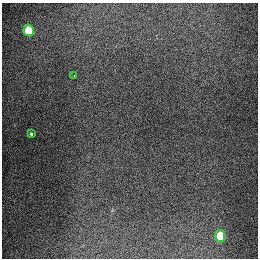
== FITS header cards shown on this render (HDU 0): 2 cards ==
NAXIS1  =                  256
NAXIS2  =                  256

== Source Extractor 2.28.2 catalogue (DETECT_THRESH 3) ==
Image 256 x 256 px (HDU 0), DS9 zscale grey, 1 PNG px = 1 image px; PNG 260 x 260 px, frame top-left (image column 1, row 256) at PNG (2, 3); each listed source drawn as its Kron ellipse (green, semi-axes under 4 px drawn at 4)
Background 1330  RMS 28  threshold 84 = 3 sigma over >= 5 px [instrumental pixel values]
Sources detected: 4; all 4 listed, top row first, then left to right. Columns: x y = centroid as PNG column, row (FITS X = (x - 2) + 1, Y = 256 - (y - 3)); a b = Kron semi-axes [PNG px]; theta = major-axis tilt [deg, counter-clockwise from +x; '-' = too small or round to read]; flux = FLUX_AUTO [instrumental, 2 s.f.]
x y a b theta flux
29 30 6 5 - 89000
74 76 2 2 - 1500
31 134 4 3 - 2700
220 236 6 5 - 70000